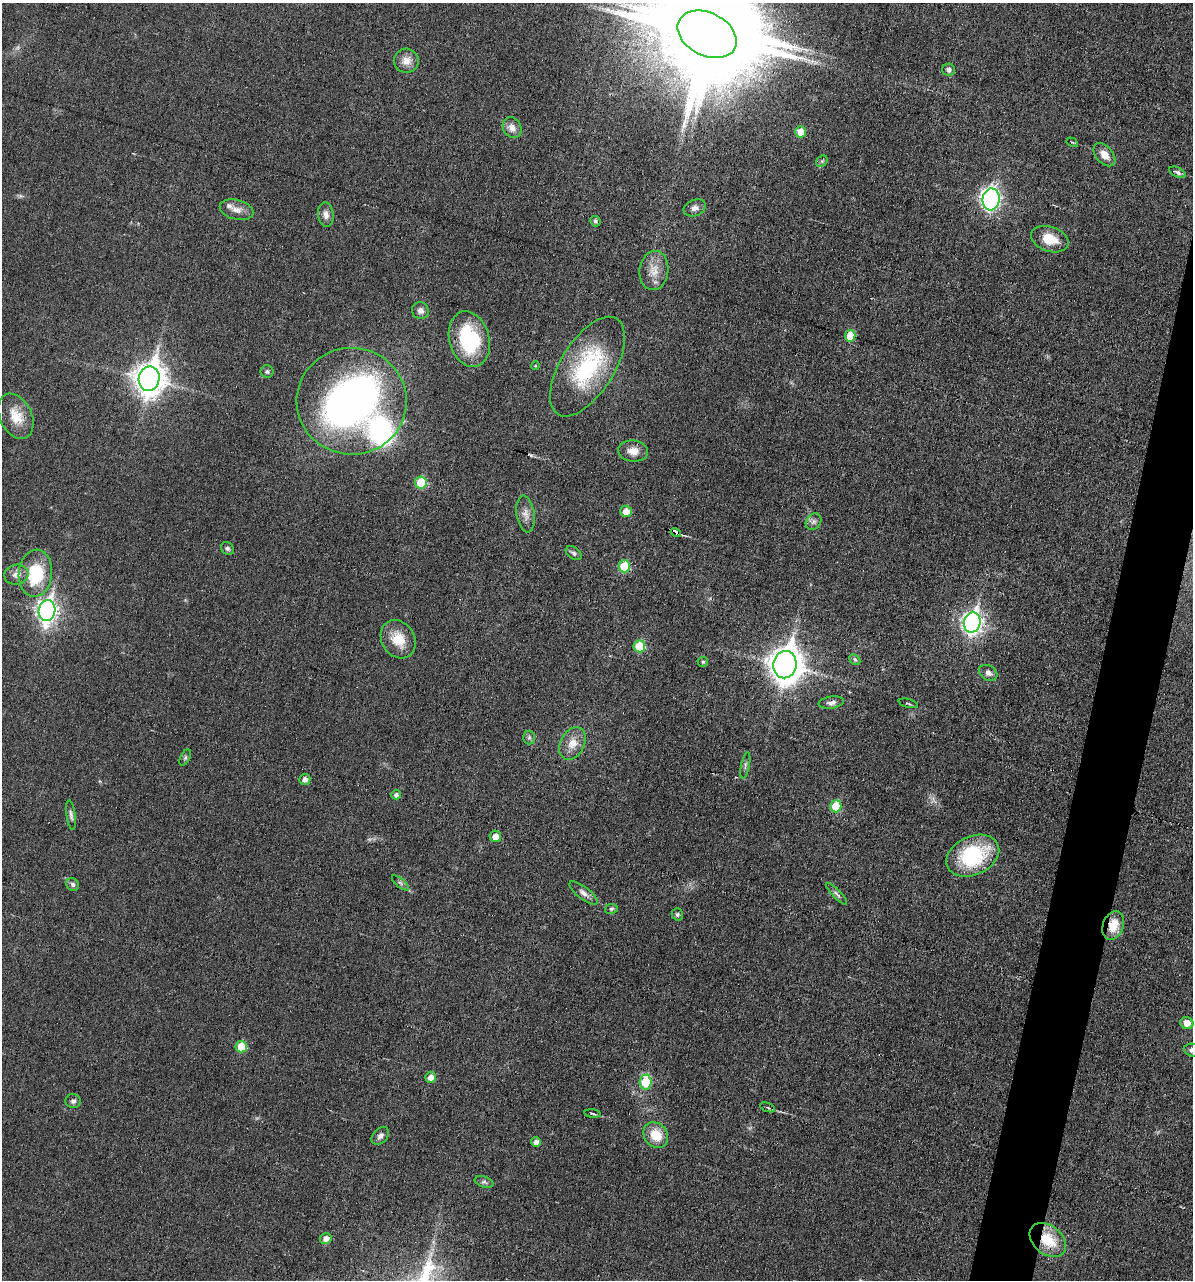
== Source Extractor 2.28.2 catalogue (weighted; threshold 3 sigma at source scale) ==
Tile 10 of 4 x 4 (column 2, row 3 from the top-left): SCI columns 1313-2503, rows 1280-2557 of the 5132 x 5115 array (HDU 1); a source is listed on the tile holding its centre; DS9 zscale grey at full resolution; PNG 1195 x 1282 px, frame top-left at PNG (2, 3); each listed source drawn as its Kron ellipse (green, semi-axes under 4 px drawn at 4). Shown black and unused: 4% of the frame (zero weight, under 3 of 6 exposures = <1% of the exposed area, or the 3 px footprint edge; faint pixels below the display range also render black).
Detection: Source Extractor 2.28.2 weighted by HDU 2 'WHT'; one run over the whole footprint, this tile lists its part. Background 0.0195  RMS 0.0036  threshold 0.0145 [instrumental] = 3 sigma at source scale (4.09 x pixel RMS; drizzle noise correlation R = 1.36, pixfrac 0.8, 0.05/0.05 arcsec/px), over >= 5 px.
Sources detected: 83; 3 inside a brighter object's white glare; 1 cosmic-ray / hot-pixel residue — neither listed nor drawn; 2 inside a brighter listed object's ellipse — not listed separately; the other 77 listed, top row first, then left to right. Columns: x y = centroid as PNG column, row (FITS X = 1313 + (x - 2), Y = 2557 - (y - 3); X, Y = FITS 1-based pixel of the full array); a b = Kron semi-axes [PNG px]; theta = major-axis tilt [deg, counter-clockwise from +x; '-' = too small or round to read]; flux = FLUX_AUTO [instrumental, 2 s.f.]
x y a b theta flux
707 34 31 21 -27 7900
406 61 12 12 - 3.1
949 70 6 6 - 1.2
512 128 11 8 -59 2.5
800 132 6 5 - 4.1
1072 142 6 2 -29 0.32
1104 155 13 8 -49 3.3
822 161 6 5 - 0.61
1177 172 9 5 -25 0.86
991 199 11 8 82 99
695 208 11 8 21 1.8
237 210 17 10 -15 2.8
326 215 12 8 -83 1.9
595 221 5 5 - 0.71
1050 239 19 12 -20 6.8
654 270 19 14 83 4.8
420 311 8 8 - 1.5
850 336 6 5 - 7.9
469 339 28 20 -74 25
535 366 4 3 - 0.3
587 367 56 27 58 31
267 372 6 6 - 0.7
149 379 12 10 77 480
352 401 55 53 -4 170
16 416 24 16 -64 6.9
633 451 15 10 -6 3.2
421 482 6 6 - 11
626 511 6 5 - 3.6
526 514 18 9 -81 2.6
814 522 9 7 53 1.2
676 533 5 3 - 5.6
227 548 7 5 -45 0.72
574 553 9 6 -35 0.96
624 566 6 6 - 11
35 573 23 16 84 17
17 575 12 10 11 2.4
47 610 10 8 79 160
972 622 10 8 78 160
398 639 20 16 -58 7.2
639 646 6 5 - 12
855 660 6 4 -43 0.65
703 662 5 5 - 0.56
785 665 14 11 79 550
988 673 10 7 -32 1.7
831 703 13 6 9 1.4
908 703 10 2 -15 0.43
529 737 7 6 - 0.75
572 743 17 12 62 4.3
185 758 9 4 64 0.64
745 765 13 3 79 0.7
305 779 5 5 - 1.6
396 795 5 4 - 1.2
836 806 6 5 - 11
71 815 15 4 -82 1
495 836 6 5 - 2.9
973 856 28 19 24 25
400 883 10 3 -40 0.67
73 884 7 6 - 0.95
584 893 17 6 -38 1.8
836 894 14 4 -46 0.91
611 909 7 5 12 0.62
677 914 6 5 - 0.66
1113 925 14 10 69 5.7
1187 1023 6 6 - 3
241 1047 6 5 - 6.9
1192 1050 8 6 -17 1.3
430 1077 5 5 - 2.1
646 1082 7 6 - 13
73 1101 7 7 - 1
768 1107 8 2 -21 0.44
593 1114 8 3 -7 0.46
656 1135 13 11 -50 6.7
380 1136 10 7 47 1.2
536 1142 5 4 - 1.5
484 1182 10 5 -19 0.85
326 1238 6 5 - 2.3
1048 1240 20 14 -39 10
Overlapping masked pixels (flux is a lower limit): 3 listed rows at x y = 676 533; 1113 925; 1048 1240
Isophote crosses this tile's border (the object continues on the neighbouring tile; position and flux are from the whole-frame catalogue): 2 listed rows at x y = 707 34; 1192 1050